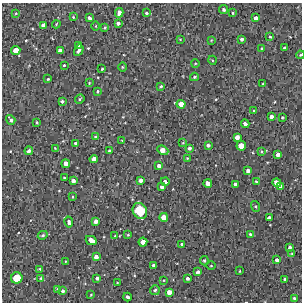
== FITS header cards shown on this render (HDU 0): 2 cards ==
NAXIS1  =                  300 / Width of image
NAXIS2  =                  300 / Height of image

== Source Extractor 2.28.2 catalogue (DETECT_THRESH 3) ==
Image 300 x 300 px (HDU 0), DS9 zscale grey, 1 PNG px = 1 image px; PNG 304 x 304 px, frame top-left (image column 1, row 300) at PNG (2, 3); each listed source drawn as its Kron ellipse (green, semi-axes under 4 px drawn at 4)
Background 1620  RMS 160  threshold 475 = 3 sigma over >= 5 px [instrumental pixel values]
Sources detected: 112; all 112 listed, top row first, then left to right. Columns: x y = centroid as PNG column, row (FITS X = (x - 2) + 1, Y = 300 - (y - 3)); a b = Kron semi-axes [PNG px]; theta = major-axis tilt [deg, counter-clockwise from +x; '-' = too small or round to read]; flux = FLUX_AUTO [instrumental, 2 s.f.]
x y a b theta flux
224 10 5 4 - 23000
16 13 4 2 - 6400
119 13 5 4 - 50000
146 13 3 3 - 17000
233 13 3 2 - 11000
73 17 3 2 - 8000
89 18 4 3 - 31000
256 18 4 3 - 42000
118 23 4 3 - 28000
56 24 4 3 - 9500
43 25 4 4 - 61000
96 26 4 3 - 8500
105 28 3 3 - 11000
270 37 3 2 - 12000
180 39 4 2 - 7400
242 39 3 3 - 26000
211 40 2 2 - 6700
79 46 3 3 - 14000
285 48 4 3 - 37000
262 49 3 3 - 24000
16 50 5 4 - 120000
79 50 6 3 60 41000
60 51 4 4 - 56000
300 55 4 3 - 9300
212 60 4 3 - 8900
195 64 4 3 - 8100
64 65 3 2 - 10000
122 67 5 3 - 9900
102 69 3 3 - 13000
194 77 4 3 - 15000
48 79 3 3 - 12000
89 83 4 3 - 8700
263 84 3 3 - 12000
161 86 3 3 - 14000
97 91 3 3 - 12000
80 99 5 4 - 14000
62 101 4 3 - 23000
181 104 4 4 - 94000
254 111 3 2 - 9700
271 117 4 3 - 42000
282 117 3 2 - 12000
11 120 5 3 - 27000
37 122 3 2 - 10000
245 124 4 3 - 40000
95 137 4 3 - 13000
237 137 4 4 - 61000
122 140 4 2 - 7700
75 143 3 3 - 15000
183 143 4 3 - 8000
208 145 3 3 - 24000
241 146 4 4 - 120000
55 148 3 2 - 8400
189 148 4 3 - 29000
163 150 6 4 -24 93000
29 151 4 3 - 35000
109 151 3 3 - 19000
261 151 4 2 - 9500
278 154 4 3 - 43000
187 158 3 2 - 7000
94 159 4 4 - 71000
66 164 4 4 - 68000
159 166 4 4 - 53000
248 171 4 3 - 39000
64 178 3 2 - 9000
140 180 4 4 - 47000
73 181 4 4 - 50000
165 181 4 3 - 26000
256 182 4 3 - 20000
208 183 4 4 - 82000
277 183 4 4 - 91000
235 184 4 3 - 35000
162 187 4 3 - 30000
281 187 4 3 - 41000
73 197 3 2 - 7000
255 206 5 4 - 13000
140 211 8 7 - 540000
164 217 4 4 - 100000
269 218 4 3 - 37000
95 221 4 4 - 50000
69 222 5 4 - 29000
250 234 3 3 - 17000
43 235 5 4 - 16000
128 235 3 3 - 8700
115 236 3 2 - 11000
91 240 6 4 -26 100000
143 242 4 4 - 96000
182 244 3 3 - 21000
290 247 4 3 - 26000
292 254 4 4 - 14000
96 257 4 4 - 55000
277 260 4 4 - 35000
66 261 3 2 - 8100
204 261 4 4 - 17000
153 265 3 3 - 16000
211 266 4 3 - 8100
40 269 4 3 - 11000
240 271 3 2 - 7200
198 272 4 3 - 21000
17 278 6 5 - 280000
41 278 4 4 - 14000
97 278 3 3 - 26000
187 278 3 3 - 26000
285 279 3 3 - 18000
164 280 3 2 - 6600
117 283 4 2 - 7300
57 289 3 3 - 13000
155 290 5 5 - 16000
63 291 3 3 - 22000
169 292 4 4 - 63000
91 295 4 2 - 8600
127 297 4 3 - 39000
294 298 3 3 - 15000
At the frame edge (FLAGS 8, measured only in part): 1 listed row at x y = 300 55